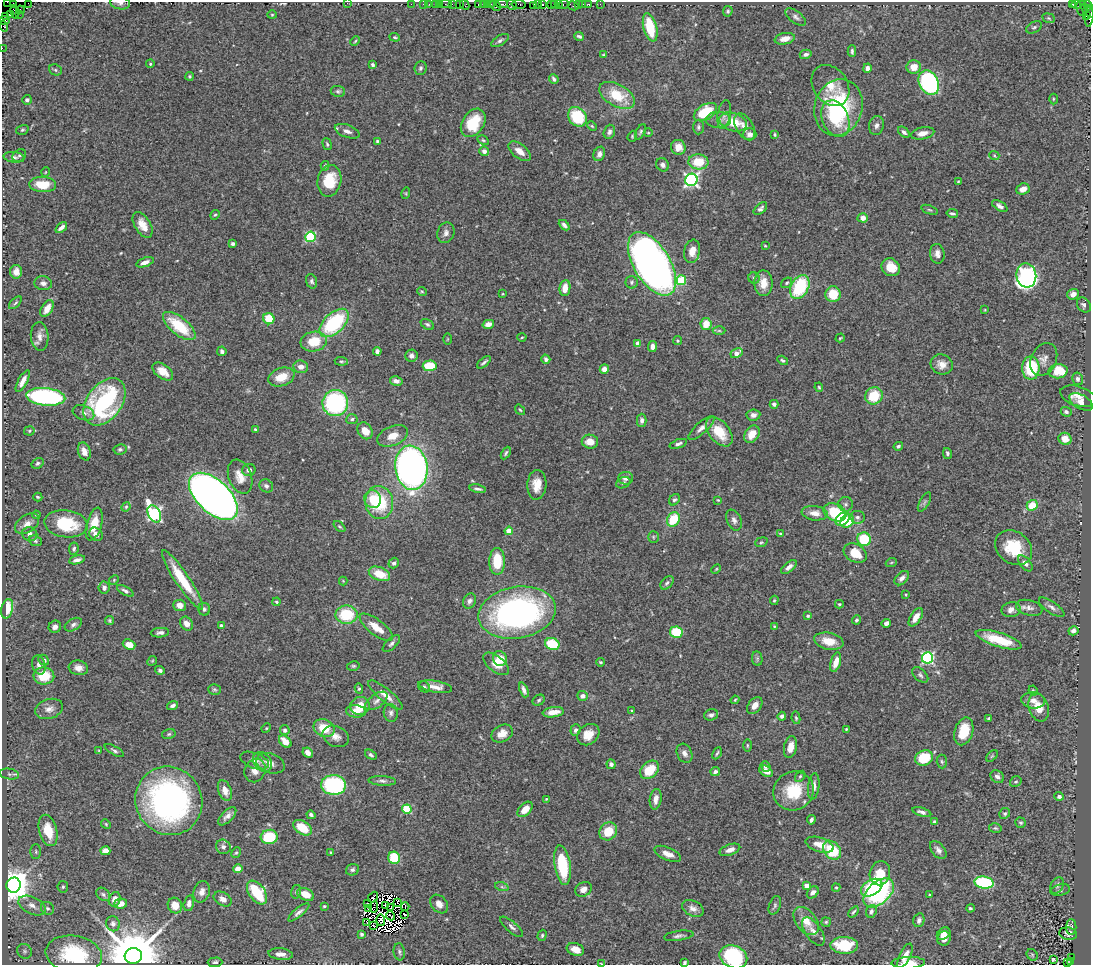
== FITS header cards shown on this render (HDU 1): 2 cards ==
NAXIS1  =                 1089
NAXIS2  =                  963

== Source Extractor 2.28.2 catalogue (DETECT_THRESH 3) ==
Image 1089 x 963 px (HDU 1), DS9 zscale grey, 1 PNG px = 1 image px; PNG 1093 x 967 px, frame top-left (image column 1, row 963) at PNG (2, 2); each listed source drawn as its Kron ellipse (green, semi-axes under 4 px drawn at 4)
Background 1.28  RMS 0.046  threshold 0.139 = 3 sigma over >= 5 px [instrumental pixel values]
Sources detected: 531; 6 with non-positive FLUX_AUTO (blend fragments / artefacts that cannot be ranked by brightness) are neither listed nor drawn; of the other 525, the 500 brightest by FLUX_AUTO listed and drawn (25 fainter detections omitted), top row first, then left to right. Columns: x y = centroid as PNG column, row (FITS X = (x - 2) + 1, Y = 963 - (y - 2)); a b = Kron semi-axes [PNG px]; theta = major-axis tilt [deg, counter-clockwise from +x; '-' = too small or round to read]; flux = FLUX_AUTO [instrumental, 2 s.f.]
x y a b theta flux
7 2 2 2 - 7.6
28 3 2 2 - 53
120 3 10 6 -9 11
347 3 2 2 - 35
13 4 3 2 - 39
411 4 2 2 - 24
423 4 2 2 - 34
429 4 2 2 - 32
436 4 3 2 - 94
440 4 2 2 - 35
446 4 6 2 0 62
452 4 2 2 - 28
478 4 3 2 - 44
483 4 3 2 - 83
487 4 2 2 - 16
502 4 6 2 0 290
519 4 7 3 -7 190
537 4 3 2 - 60
543 4 3 3 - 190
551 4 3 2 - 100
554 4 4 3 - 94
558 4 3 2 - 140
564 4 5 3 - 110
579 4 3 3 - 87
583 4 2 2 - 19
588 4 3 2 - 44
600 4 2 2 - 14
459 5 2 2 - 28
465 5 5 4 - 60
491 5 4 3 - 86
512 5 5 3 - 220
1072 5 3 3 - 860
1076 5 5 3 - 38
1088 5 5 3 - 78
496 6 6 2 -47 140
534 6 4 3 - 100
573 6 5 3 - 98
1081 8 8 5 -80 150
21 10 4 2 - 55
728 11 5 4 - 5.2
1088 11 8 4 -51 180
15 12 7 3 -76 120
19 14 3 3 - 29
10 15 4 3 - 81
272 15 4 4 - 3.6
1086 15 3 2 - 55
6 16 3 2 - 40
1090 16 11 3 82 250
796 17 12 6 -38 11
1049 18 6 4 -22 4.4
4 20 5 4 - 130
3 26 5 2 - 120
650 27 14 6 -76 100
1034 27 8 5 28 7.3
579 36 5 3 - 6.6
395 37 5 4 - 4.3
785 39 10 5 12 29
500 40 10 5 31 8.5
355 41 5 3 - 3.4
2 48 2 2 - 27
852 51 5 3 - 5.8
806 54 6 4 14 9.6
603 55 4 3 - 3.5
150 64 4 3 - 4.5
372 65 4 3 - 5.7
914 67 7 7 - 37
421 68 7 6 - 7.3
867 68 4 4 - 14
55 70 6 5 - 5.8
190 76 4 4 - 4.8
554 79 5 3 - 7.2
929 83 13 9 -62 530
830 85 22 17 -54 56
338 91 7 5 -9 6.6
617 95 19 11 -30 110
1053 99 5 3 - 3.1
27 100 5 4 - 8.9
838 107 29 23 73 340
705 112 13 7 31 120
724 114 15 6 81 14
577 117 10 8 -50 140
835 119 19 13 -67 93
718 120 12 8 0 17
733 122 14 9 -19 62
473 123 15 11 57 100
592 126 5 4 - 3.7
876 126 9 7 79 12
698 127 7 5 90 6.6
744 127 15 8 -60 28
22 130 6 4 16 4.9
347 131 13 6 -20 15
609 132 7 5 72 9.8
641 132 8 4 62 5.6
904 132 7 4 -40 9.1
648 133 4 3 - 2.8
923 133 12 6 12 23
750 134 6 6 - 13
775 134 4 3 - 3.6
632 136 6 4 71 3.9
483 140 6 4 -30 4.4
377 141 3 3 - 4.1
327 144 6 4 -74 4.9
678 147 7 7 - 31
484 151 5 4 - 12
520 151 13 7 -38 28
599 154 7 5 69 13
994 155 5 3 - 3.2
19 156 7 6 - 6.7
14 157 10 5 -7 9.4
698 162 10 7 -3 80
663 165 7 6 - 10
325 166 5 3 - 4.5
46 172 5 3 - 2.5
691 180 6 6 - 770
329 181 16 12 78 94
958 181 3 2 - 2.5
43 184 13 7 -2 66
1023 189 7 5 25 23
406 193 6 3 73 3.3
1000 206 8 4 -34 11
760 209 8 4 42 9
929 210 8 4 -20 5.5
952 213 6 3 -9 5.8
215 215 5 4 - 3.8
863 218 5 4 - 20
143 225 14 8 -59 36
564 225 6 4 -43 10
61 228 7 4 41 13
446 233 10 8 69 15
310 237 5 5 - 260
233 244 4 3 - 8.1
765 246 3 2 - 2.9
692 251 12 8 76 35
937 254 10 7 -80 16
145 262 9 4 18 17
652 264 35 18 -59 2300
891 267 9 8 - 58
16 272 7 6 - 20
1026 275 12 10 -83 920
754 278 5 5 - 5.5
681 280 5 5 - 170
311 281 7 5 -70 7.2
632 282 6 6 - 6.6
43 283 9 7 -7 13
763 283 13 9 -89 42
787 283 6 4 40 5.1
800 287 12 8 62 210
565 288 8 5 83 33
422 291 5 3 - 3.5
502 294 3 2 - 2.4
833 294 8 7 - 76
1073 294 6 5 - 18
15 303 8 4 45 5.5
1084 305 8 6 -54 9.5
47 309 9 5 59 34
985 310 3 2 - 2.4
269 319 6 5 - 80
334 323 17 10 44 270
427 324 7 4 -31 6.3
488 324 6 4 15 19
706 324 6 5 - 50
179 326 20 8 -39 130
719 331 6 4 0 4.9
40 336 14 9 -86 22
522 337 4 4 - 3.3
840 338 4 2 - 3.3
447 339 5 3 - 3.1
314 341 13 10 8 83
678 341 4 4 - 5.3
638 344 4 4 - 37
653 346 5 4 - 14
222 351 5 4 - 7.9
377 351 4 4 - 9.9
737 353 6 4 29 26
411 356 6 6 - 11
546 359 5 4 - 9.8
1044 359 17 12 64 28
783 360 6 4 -31 5.6
341 361 7 4 -4 4.6
484 362 8 3 39 6.9
942 364 11 10 - 29
430 366 7 5 3 93
301 367 7 6 - 20
1031 368 11 9 -89 180
604 369 5 4 - 18
163 371 12 7 -37 36
1058 371 10 7 9 100
281 377 13 9 18 53
1077 379 6 5 - 12
23 381 12 4 62 22
396 381 6 4 -13 12
819 387 5 3 - 4
874 396 9 8 - 97
1078 396 18 9 -17 29
46 397 19 9 -5 520
104 402 26 17 54 420
1081 402 13 7 -30 34
335 403 13 13 - 420
774 404 4 4 - 8.7
520 410 6 3 -53 3.6
1066 412 5 4 - 7.7
83 413 11 7 -20 15
753 415 7 5 7 12
352 419 5 5 - 6.2
642 420 6 5 - 9.8
701 428 16 5 42 17
255 430 4 3 - 3.6
29 431 5 4 - 4.1
365 431 9 7 -57 32
719 432 17 10 -51 76
752 434 9 7 58 44
393 436 16 9 22 35
1065 439 6 6 - 40
590 442 8 7 - 35
678 444 9 4 19 8.5
898 446 5 4 - 5.9
120 449 6 5 - 6.6
84 451 9 6 -71 22
506 453 7 3 61 5.8
947 453 6 4 -78 6.6
38 463 6 5 - 6.7
411 468 22 16 -82 1700
249 470 7 6 - 11
240 477 18 11 -70 36
626 478 7 6 - 17
623 483 7 5 23 6.5
537 485 15 9 86 42
266 486 7 6 - 8.8
477 489 8 3 -11 8.3
213 496 30 16 -43 2700
38 497 4 2 - 4.3
373 499 9 8 - 39
674 500 6 5 - 7.1
718 500 4 3 - 2.7
379 502 16 14 -82 170
924 502 10 5 61 7.3
846 504 7 7 - 9.6
1032 505 6 5 - 68
126 507 5 4 - 3.5
835 512 12 8 -26 140
815 513 13 7 -7 26
154 514 9 6 -62 620
36 515 4 3 - 3.2
857 517 7 6 - 9.5
673 519 7 6 - 100
842 519 8 5 35 86
734 520 11 7 -67 13
847 521 7 6 - 72
27 524 13 8 34 22
66 524 22 13 -8 150
94 524 17 7 74 59
339 526 7 4 -43 4.5
509 531 4 4 - 65
30 534 8 7 - 14
96 534 7 6 - 19
781 534 4 3 - 5.9
653 537 6 5 - 5.6
864 539 7 6 - 120
35 541 7 5 -23 5.9
761 542 6 4 21 4.6
1014 548 20 16 -37 120
74 549 6 4 81 7
855 553 12 9 -30 60
77 560 8 4 13 12
497 561 13 8 90 97
394 563 5 5 - 7.2
891 563 5 3 - 3.3
1025 563 9 5 -49 14
789 567 9 4 40 13
716 569 5 3 - 3.2
379 574 11 6 -21 63
902 578 8 5 43 14
114 580 5 4 - 3.5
182 580 35 7 -56 110
343 581 4 4 - 2.4
667 583 8 5 46 7.6
104 588 6 5 - 12
125 591 9 4 -29 8.3
906 595 4 2 - 2.7
774 600 4 3 - 3.8
469 601 8 6 63 11
277 602 4 3 - 4.5
839 604 4 3 - 4
180 605 6 6 - 20
1052 607 15 5 -35 14
1029 608 13 7 -14 16
7 609 10 5 77 64
204 609 6 6 - 8
1011 610 9 7 11 20
517 613 39 25 10 1000
346 615 11 9 1 130
808 616 4 3 - 4.5
916 617 10 5 58 29
109 620 4 4 - 4.4
856 620 4 3 - 4.9
886 623 5 4 - 11
187 624 7 6 - 22
73 625 9 5 30 11
221 625 3 3 - 7.7
774 626 4 3 - 2.6
55 627 6 6 - 14
376 627 20 7 -38 49
1073 631 5 4 - 12
676 632 6 6 - 110
160 633 9 4 4 10
999 640 24 7 -17 97
829 641 15 8 -12 47
391 644 11 5 43 10
552 644 7 6 - 100
129 645 6 5 - 38
757 658 7 5 -80 6
927 658 5 5 - 460
500 659 7 6 - 62
44 660 6 4 -45 8.1
152 661 5 4 - 3.6
600 662 4 3 - 3.5
836 662 10 5 74 36
496 664 15 8 -39 31
39 665 10 6 -75 15
353 666 6 4 13 5
78 668 10 7 -10 21
160 670 5 4 - 7.3
920 675 9 6 -42 7.9
44 676 10 8 -3 81
424 687 6 5 - 5.5
436 687 16 6 -9 23
215 689 6 5 - 5.6
359 689 5 4 - 4.7
524 690 8 4 -67 12
1033 691 5 3 - 3.8
385 695 21 6 -39 34
582 696 5 5 - 14
539 700 6 5 - 5.5
735 700 4 3 - 3.7
1033 700 12 8 -6 22
376 701 13 6 36 15
755 705 9 6 52 22
173 706 5 4 - 9.7
360 706 10 9 - 52
1039 707 14 9 -70 45
49 709 14 9 18 23
356 711 10 6 -5 37
632 711 3 2 - 2.8
553 712 11 5 7 34
391 713 9 7 -81 11
711 715 7 5 18 8.9
782 716 4 4 - 10
796 718 6 4 -79 4.7
988 718 3 3 - 4
266 728 5 4 - 3.4
324 728 11 8 -23 65
846 729 3 3 - 3.7
285 730 5 5 - 8.4
575 730 6 5 - 8.3
964 731 14 9 74 85
169 734 7 5 16 6.2
502 734 11 8 26 29
588 735 12 9 41 38
336 736 14 10 -26 23
285 741 7 5 -44 33
747 745 6 3 -89 3.3
790 747 11 6 77 29
99 750 3 3 - 2.7
114 750 11 4 -31 8.2
308 753 5 4 - 17
684 753 10 7 -64 16
717 753 6 3 64 5.1
371 755 6 4 -33 7
992 756 7 4 44 4.2
924 758 9 7 18 98
255 761 15 7 -21 19
942 761 7 5 -85 5.2
263 762 11 8 -48 15
270 763 15 9 -19 21
611 764 5 4 - 9.7
765 766 5 4 - 7.5
255 770 12 10 63 22
649 770 10 8 43 77
766 771 7 5 -31 27
715 772 5 3 - 8.6
9 774 10 5 -10 6.8
800 776 6 4 53 4.5
997 777 7 6 - 13
382 781 14 5 -3 12
1016 782 6 5 - 5.5
334 785 12 10 -3 320
814 786 13 5 83 20
225 791 11 6 -68 29
793 791 20 19 - 120
1059 796 4 4 - 9.6
546 799 3 3 - 2.5
656 799 10 5 81 21
169 801 35 33 -58 870
407 809 5 4 - 160
525 809 9 6 46 36
922 812 10 4 -17 12
1005 813 5 5 - 5.3
311 815 4 3 - 8.5
227 816 11 5 45 16
811 820 5 3 - 7.5
934 822 4 4 - 5.6
1021 823 5 5 - 5.5
106 824 5 4 - 3.7
302 828 10 6 -33 73
995 828 6 4 -15 4.7
48 830 16 9 -75 74
608 831 9 8 - 69
269 837 8 7 - 130
820 845 14 7 -17 33
223 847 7 7 - 12
730 850 11 5 19 21
832 850 10 8 -49 140
938 850 10 6 -50 14
105 851 5 4 - 35
36 852 7 5 -90 5.4
330 852 4 2 - 2.5
236 853 6 4 64 4.5
668 854 14 6 -23 27
394 858 6 6 - 96
563 865 20 8 -81 160
238 869 4 4 - 28
352 870 7 5 24 6.8
880 873 12 10 72 89
984 883 9 6 -9 310
14 885 7 7 - 5800
807 885 4 4 - 46
1057 885 9 6 64 9.2
63 887 5 5 - 5.1
502 887 7 4 -18 6.3
836 887 4 4 - 3.5
872 888 12 7 32 210
583 889 9 7 32 20
1060 890 10 5 13 7.9
202 892 11 8 74 20
257 892 13 8 -54 170
296 892 7 5 76 5.6
813 892 7 5 46 16
879 893 18 11 42 320
103 894 7 6 - 7.6
306 894 9 6 -26 41
930 895 3 3 - 4.8
373 897 6 2 50 13
115 899 7 5 68 22
223 899 9 6 -31 18
397 902 4 2 - 2.4
189 903 8 5 76 13
120 904 6 5 - 25
367 904 3 2 - 8
439 904 10 7 -48 20
32 905 14 8 -26 25
775 905 10 5 69 6.7
175 906 8 7 - 40
324 906 3 3 - 4.1
385 906 3 2 - 2.6
374 907 6 2 82 3.9
405 907 4 2 - 8.2
47 908 7 6 - 7.5
390 908 3 2 - 2.4
693 908 11 7 -26 18
970 908 4 2 - 4.9
368 909 4 3 - 3.9
871 911 6 5 - 9.5
299 912 13 4 40 12
853 912 6 3 52 5.5
405 915 3 2 - 3.9
391 916 5 2 - 3.3
381 920 6 4 -89 17
919 920 7 5 76 10
806 921 16 10 -52 44
367 922 2 2 - 3.5
826 922 5 4 - 4.5
113 924 7 7 - 10
373 925 4 2 - 3.1
512 927 14 5 -41 12
1071 927 8 5 89 7.1
813 931 16 8 -56 22
361 934 4 3 - 6.6
944 934 7 5 38 17
1068 934 9 6 -10 10
542 935 6 4 73 4.5
679 936 15 5 8 10
944 938 7 6 - 18
844 945 14 8 -2 120
575 949 9 6 -20 33
24 951 8 7 - 9.1
399 952 8 5 -82 7.3
74 954 28 18 -9 190
281 954 12 6 -7 20
1032 955 6 5 - 3.6
133 956 8 8 - 26000
905 956 13 5 64 25
733 957 14 11 -23 260
1071 957 3 2 - 170
1053 959 4 3 - 3.3
1071 961 4 4 - 190
215 962 7 5 1 8
684 963 4 3 - 5.2
908 963 17 6 2 30
1068 963 3 3 - 150
601 964 4 2 - 2.9
At the frame edge (FLAGS 8, measured only in part): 15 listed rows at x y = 7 2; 28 3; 120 3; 347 3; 13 4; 1090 16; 4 20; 3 26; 2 48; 733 957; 215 962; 684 963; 908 963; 1068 963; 601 964
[25 fainter detections neither listed nor drawn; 6 non-positive-flux detections neither listed nor drawn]